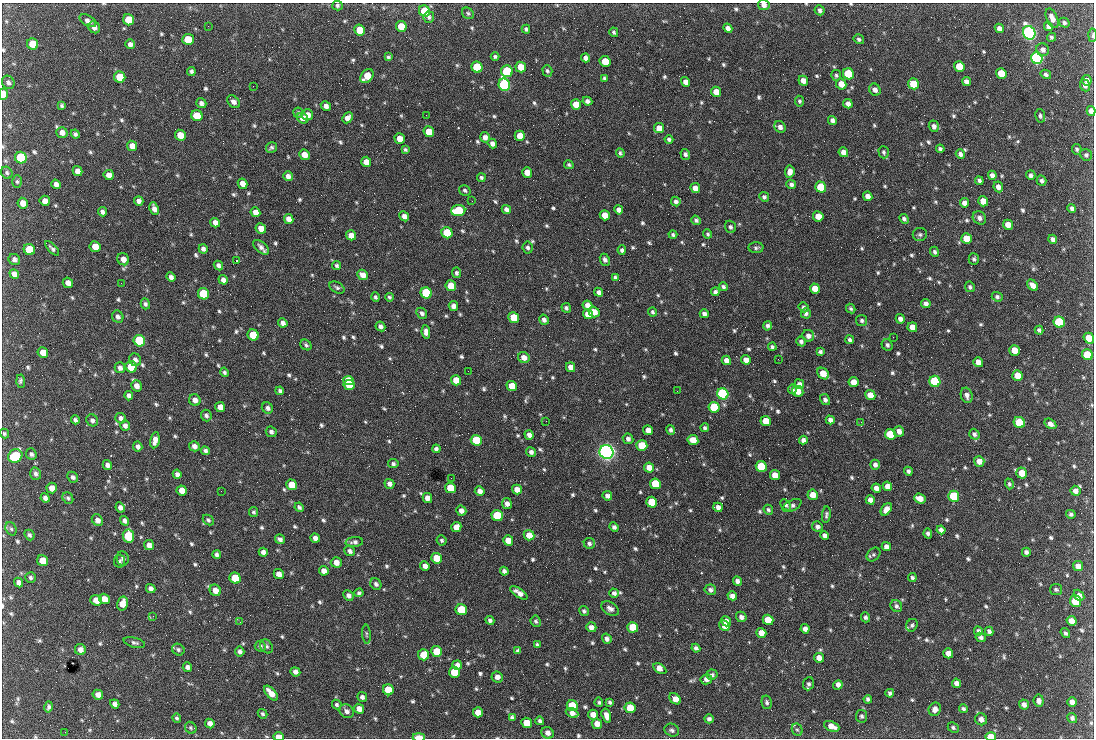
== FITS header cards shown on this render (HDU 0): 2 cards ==
NAXIS1  =                 1092 /fastest changing axis
NAXIS2  =                  736 /next to fastest changing axis

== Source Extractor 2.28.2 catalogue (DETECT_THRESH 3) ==
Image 1092 x 736 px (HDU 0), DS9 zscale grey, 1 PNG px = 1 image px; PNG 1096 x 740 px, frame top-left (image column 1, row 736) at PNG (2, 3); each listed source drawn as its Kron ellipse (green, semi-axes under 4 px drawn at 4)
Background 1710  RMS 39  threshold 116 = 3 sigma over >= 5 px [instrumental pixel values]
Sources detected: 828; of the 828, the 500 brightest by FLUX_AUTO listed and drawn (328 fainter detections omitted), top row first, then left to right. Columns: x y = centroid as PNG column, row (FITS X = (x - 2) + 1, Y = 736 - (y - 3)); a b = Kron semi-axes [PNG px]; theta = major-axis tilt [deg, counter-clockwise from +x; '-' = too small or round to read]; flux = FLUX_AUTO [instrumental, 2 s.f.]
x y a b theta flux
337 5 5 5 - 5.7e+03
764 5 6 5 - 1.3e+04
820 10 5 5 - 7.2e+03
424 11 6 5 - 8.1e+04
468 13 6 5 - 4.8e+03
429 17 6 5 - 6.9e+03
1052 18 10 5 -67 1.7e+04
129 20 6 5 - 7.3e+04
88 21 9 5 -29 1.2e+04
1064 23 5 4 - 5.7e+03
208 26 3 2 - 4.9e+03
401 26 5 5 - 5.2e+04
1048 26 5 4 - 8.5e+03
94 27 6 5 - 1.1e+04
728 28 5 4 - 1.1e+04
999 28 5 4 - 1.2e+04
526 29 4 3 - 5.0e+03
360 30 5 5 - 5.6e+04
614 32 5 4 - 5.2e+03
1029 33 7 6 - 1.2e+06
1092 35 6 3 87 4.8e+03
1051 37 4 4 - 5.1e+03
188 39 6 5 - 4.9e+04
859 39 5 4 - 6.1e+03
33 44 6 5 - 7.6e+04
130 44 5 4 - 1.1e+04
1043 50 6 6 - 1.0e+04
388 57 4 3 - 4.9e+03
495 57 4 3 - 5.1e+03
586 58 4 4 - 9.5e+03
1037 58 6 5 - 8.0e+05
605 61 5 5 - 6.0e+04
959 66 5 5 - 5.6e+04
477 67 6 5 - 1.6e+05
521 67 5 5 - 3.9e+04
191 71 4 4 - 6.9e+03
507 71 6 5 - 2.7e+05
547 71 6 5 - 5.5e+03
1001 73 5 5 - 5.8e+04
848 74 6 5 - 2.0e+05
1046 74 5 4 - 6.6e+03
836 75 5 5 - 5.1e+03
367 76 8 5 49 5.0e+04
120 77 6 5 - 7.8e+04
604 78 4 3 - 4.9e+03
1087 80 5 5 - 1.2e+04
803 81 5 4 - 2.0e+04
966 81 5 4 - 1.0e+04
8 82 7 6 - 8.8e+03
686 82 5 4 - 1.6e+04
841 84 5 5 - 2.7e+04
914 84 6 5 - 9.3e+04
504 85 6 5 - 5.7e+05
1085 85 6 5 - 1.0e+04
253 86 2 2 - 1.9e+04
875 90 6 5 - 1.1e+04
716 92 5 5 - 3.2e+04
3 94 6 4 89 2.5e+04
587 101 5 4 - 9.7e+03
800 101 5 4 - 5.0e+03
233 102 7 5 -43 1.2e+04
201 103 5 5 - 8.5e+03
576 104 5 5 - 4.3e+04
848 104 5 4 - 1.1e+04
62 106 4 3 - 4.8e+03
326 106 5 4 - 1.2e+04
1091 111 5 4 - 1.2e+04
298 113 5 5 - 5.0e+03
307 115 6 5 - 2.1e+04
426 115 2 2 - 6.3e+03
197 116 6 5 - 6.3e+04
1040 116 7 5 -78 6.0e+03
302 118 6 5 - 1.3e+04
347 118 6 5 - 1.5e+04
832 120 4 4 - 9.0e+03
934 126 6 5 - 9.3e+03
780 127 6 5 - 1.1e+04
659 128 5 5 - 3.0e+04
62 132 6 5 - 1.6e+04
429 132 5 5 - 5.1e+04
75 134 5 4 - 5.9e+03
180 135 6 5 - 3.9e+04
520 136 5 5 - 3.4e+04
485 137 5 5 - 1.2e+04
400 139 5 5 - 2.7e+04
669 140 4 3 - 6.3e+03
492 143 5 4 - 1.2e+04
132 146 5 5 - 2.2e+04
271 147 6 5 - 5.4e+03
940 149 4 3 - 6.1e+03
1077 149 5 4 - 5.0e+03
405 150 4 3 - 4.7e+03
843 152 5 4 - 1.6e+04
884 152 6 5 - 5.1e+03
620 153 5 4 - 4.9e+03
685 154 5 4 - 7.2e+03
960 154 5 4 - 9.1e+03
304 155 5 5 - 2.7e+04
1086 155 6 5 - 5.7e+03
21 158 6 5 - 2.7e+05
366 162 5 5 - 2.3e+04
569 165 5 4 - 4.6e+03
77 171 5 4 - 1.6e+04
527 172 5 5 - 2.9e+04
790 172 6 4 83 1.6e+04
7 173 6 5 - 5.5e+03
109 175 5 5 - 1.7e+04
992 175 4 4 - 9.7e+03
1031 175 5 4 - 7.5e+03
288 176 5 4 - 1.3e+04
481 178 4 4 - 5.6e+03
979 181 4 4 - 7.6e+03
1041 181 5 5 - 7.4e+03
17 182 6 5 - 4.7e+03
56 184 5 4 - 1.1e+04
242 184 5 4 - 2.1e+04
791 184 5 4 - 7.4e+03
821 187 5 5 - 1.5e+05
998 187 5 4 - 1.3e+04
695 188 5 4 - 1.8e+04
465 190 6 5 - 5.4e+03
868 196 5 4 - 1.4e+04
764 197 5 4 - 5.7e+03
45 201 5 5 - 2.0e+04
139 201 5 4 - 1.1e+04
472 201 2 2 - 5.9e+03
676 201 5 4 - 7.9e+03
983 201 5 5 - 2.5e+04
23 203 5 5 - 2.0e+04
964 203 5 4 - 1.1e+04
1072 208 4 4 - 7.1e+03
154 209 6 4 -65 1.3e+04
506 209 5 4 - 1.0e+04
619 210 4 4 - 1.1e+04
458 211 7 5 5 1.6e+05
102 212 5 4 - 7.9e+03
255 212 5 4 - 1.8e+04
605 215 5 4 - 3.2e+04
404 216 5 4 - 1.3e+04
818 216 5 5 - 3.2e+04
979 218 7 6 - 1.1e+04
289 219 5 4 - 1.8e+04
904 219 5 4 - 6.5e+03
696 220 5 4 - 6.2e+03
215 223 5 4 - 1.7e+04
1008 225 5 5 - 2.6e+04
730 227 6 5 - 6.0e+03
261 228 5 5 - 2.3e+04
447 233 6 5 - 1.5e+05
708 234 4 4 - 4.9e+03
920 234 7 6 - 6.3e+03
351 235 5 5 - 2.5e+04
673 235 4 4 - 5.5e+03
967 239 5 5 - 5.6e+04
1053 239 4 4 - 8.2e+03
95 247 5 5 - 3.3e+04
261 247 9 5 -41 1.1e+04
528 247 6 5 - 6.2e+03
52 248 9 4 -46 7.4e+03
756 248 7 5 2 6.3e+03
29 249 6 5 - 9.9e+04
203 249 5 4 - 8.9e+03
622 250 4 4 - 7.6e+03
934 252 5 4 - 6.1e+03
123 259 6 5 - 2.0e+04
974 259 6 5 - 5.8e+03
14 260 6 5 - 9.9e+03
605 260 6 4 -66 7.8e+03
236 261 3 2 - 1.2e+05
218 265 5 4 - 9.0e+03
337 266 4 4 - 5.2e+03
456 273 5 4 - 6.6e+03
14 274 5 4 - 1.6e+04
362 275 5 5 - 2.0e+04
171 277 5 4 - 9.5e+03
615 277 4 3 - 5.5e+03
223 280 5 4 - 1.2e+04
68 283 5 5 - 1.7e+04
121 283 2 2 - 9.1e+03
1032 285 6 4 -47 1.6e+04
451 286 5 5 - 5.6e+04
337 287 8 5 -28 6.0e+03
723 287 4 3 - 6.1e+03
970 287 5 4 - 5.6e+03
815 289 5 5 - 4.0e+04
599 292 5 4 - 9.0e+03
715 292 4 4 - 7.8e+03
426 293 6 5 - 2.5e+05
203 294 6 5 - 2.1e+05
375 297 5 4 - 5.3e+03
389 297 4 3 - 4.9e+03
997 297 5 4 - 6.3e+03
145 304 5 4 - 6.2e+03
926 304 5 4 - 1.1e+04
587 305 5 4 - 1.6e+04
453 306 5 4 - 1.3e+04
804 307 5 4 - 5.9e+03
566 308 5 4 - 6.1e+03
851 309 5 4 - 4.8e+03
594 312 5 5 - 2.8e+04
652 312 4 4 - 4.8e+03
422 313 6 5 - 7.5e+03
806 313 5 5 - 6.5e+03
588 314 5 5 - 2.5e+04
704 314 4 4 - 9.4e+03
118 317 6 5 - 9.0e+03
514 318 5 5 - 8.5e+04
900 319 5 4 - 1.1e+04
544 320 5 4 - 8.9e+03
862 320 5 5 - 5.9e+03
1059 322 6 5 - 2.5e+05
283 323 5 4 - 1.2e+04
380 326 5 4 - 8.8e+03
767 326 5 4 - 6.5e+03
912 327 5 4 - 2.6e+04
1039 330 4 4 - 5.7e+03
426 332 7 4 -82 1.2e+04
253 335 6 5 - 8.9e+04
808 336 6 5 - 1.1e+04
893 337 2 2 - 1.5e+04
1089 338 5 5 - 4.5e+04
850 340 4 4 - 6.2e+03
139 341 6 5 - 3.1e+05
801 342 5 4 - 7.4e+03
306 345 6 5 - 5.5e+03
887 345 6 5 - 6.9e+03
772 347 4 3 - 5.9e+03
1014 350 5 5 - 3.5e+04
43 352 5 5 - 2.6e+04
820 352 4 3 - 5.6e+03
1087 355 5 5 - 9.4e+04
524 358 6 5 - 1.8e+04
778 359 2 2 - 8.6e+03
135 360 6 6 - 9.8e+03
726 360 5 4 - 1.6e+04
746 360 5 4 - 1.6e+04
978 362 5 5 - 2.4e+04
131 367 6 5 - 1.1e+05
571 367 5 4 - 1.9e+04
120 368 5 5 - 1.1e+04
468 371 2 2 - 5.4e+03
224 372 5 4 - 5.8e+03
823 373 7 5 -41 3.6e+04
1017 375 5 5 - 3.5e+04
456 380 5 5 - 3.8e+04
21 381 6 4 -88 6.4e+03
348 381 5 4 - 6.8e+04
935 381 5 5 - 2.7e+05
853 382 5 5 - 2.5e+04
799 384 5 4 - 1.5e+04
349 385 5 5 - 7.6e+04
136 386 6 5 - 1.5e+04
512 386 5 5 - 4.6e+04
792 389 4 4 - 5.9e+03
280 391 4 4 - 6.2e+03
677 391 2 2 - 5.9e+03
798 391 6 5 - 2.8e+04
723 394 6 5 - 6.8e+05
870 395 5 5 - 3.4e+04
967 395 8 5 -72 1.2e+04
129 396 5 4 - 1.0e+04
195 400 6 5 - 1.6e+04
825 400 6 5 - 8.3e+03
220 407 5 5 - 2.0e+04
714 407 5 5 - 1.6e+05
267 408 6 5 - 8.6e+03
206 415 6 5 - 7.6e+03
121 418 5 5 - 9.1e+03
75 420 4 3 - 6.5e+03
92 420 6 5 - 7.9e+03
830 420 4 4 - 1.1e+04
546 421 2 2 - 6.5e+03
766 421 5 5 - 3.7e+04
861 422 2 2 - 7.4e+03
1019 422 6 5 - 9.9e+04
1050 424 6 4 -33 1.1e+04
125 426 5 5 - 9.3e+03
705 428 4 4 - 6.1e+03
648 430 5 4 - 2.4e+04
671 430 5 4 - 7.4e+03
899 431 5 5 - 1.3e+04
271 432 5 5 - 7.6e+03
4 434 5 4 - 5.1e+03
890 434 5 5 - 9.5e+04
974 434 5 5 - 7.4e+03
529 435 5 4 - 1.0e+04
628 439 5 5 - 9.7e+03
155 440 8 4 80 1.8e+04
476 440 5 5 - 1.3e+05
693 440 5 5 - 3.3e+04
803 440 4 4 - 9.4e+03
642 445 5 5 - 1.1e+05
138 446 5 4 - 1.0e+04
194 446 5 5 - 1.2e+04
436 449 4 4 - 6.7e+03
205 451 4 4 - 7.6e+03
531 452 5 4 - 8.7e+03
606 452 7 6 - 1.6e+06
31 454 6 5 - 7.0e+03
15 456 7 6 - 2.0e+05
979 461 5 5 - 2.1e+04
393 464 5 4 - 6.1e+03
107 465 5 4 - 9.4e+03
875 465 5 4 - 8.7e+03
649 467 5 5 - 2.9e+04
761 467 5 5 - 1.6e+05
908 471 4 3 - 6.5e+03
1022 473 5 5 - 4.4e+04
36 474 6 5 - 8.2e+03
177 474 4 4 - 9.3e+03
775 475 5 5 - 3.6e+04
73 477 6 5 - 7.5e+03
451 478 2 2 - 5.1e+03
389 484 5 4 - 1.1e+04
655 484 5 5 - 1.2e+05
1009 484 5 4 - 4.8e+03
292 485 5 5 - 4.4e+04
887 486 5 4 - 1.6e+04
52 488 5 5 - 2.0e+04
450 488 5 5 - 5.9e+04
876 488 5 4 - 1.3e+04
517 489 5 4 - 2.0e+04
182 490 5 5 - 2.5e+04
221 491 2 2 - 6.9e+03
480 491 5 4 - 1.3e+04
1075 491 5 5 - 1.5e+04
813 495 5 5 - 3.1e+04
607 496 5 4 - 1.0e+04
954 496 5 5 - 1.6e+05
45 498 5 4 - 1.1e+04
68 498 6 5 - 5.9e+03
427 498 5 4 - 1.8e+04
920 499 6 4 -22 2.4e+04
870 500 5 4 - 1.3e+04
652 502 5 5 - 9.2e+04
507 504 5 5 - 1.1e+04
786 505 6 4 -44 5.7e+03
792 506 10 5 28 8.0e+03
120 507 5 4 - 1.1e+04
299 507 5 4 - 6.1e+03
718 507 5 4 - 1.2e+04
886 509 7 4 54 1.7e+04
768 510 5 4 - 5.1e+03
461 511 5 5 - 1.3e+04
254 512 5 5 - 4.7e+03
1071 514 5 4 - 6.0e+03
826 515 8 4 84 6.0e+03
497 516 6 5 - 1.8e+05
97 520 6 5 - 1.2e+04
208 520 6 4 -45 5.6e+03
124 521 5 4 - 8.9e+03
456 527 5 5 - 1.7e+04
614 527 5 4 - 7.6e+03
817 527 5 5 - 8.1e+03
11 529 7 5 -70 5.3e+03
941 530 4 4 - 9.3e+03
928 534 5 4 - 7.3e+03
29 535 6 4 -47 6.3e+03
529 535 5 5 - 3.1e+04
824 535 4 4 - 9.2e+03
128 536 6 5 - 1.7e+05
315 538 5 4 - 1.2e+04
280 539 5 4 - 9.4e+03
442 540 5 4 - 5.2e+03
508 540 5 5 - 3.1e+04
354 542 9 5 6 8.3e+03
589 543 6 5 - 6.9e+03
149 545 5 5 - 1.5e+04
886 547 5 4 - 1.4e+04
350 551 6 5 - 8.3e+03
263 552 4 4 - 1.2e+04
1026 552 4 4 - 7.5e+03
217 554 4 4 - 7.0e+03
873 555 8 6 45 5.6e+03
123 558 7 6 - 7.3e+03
436 558 5 5 - 4.8e+04
42 561 6 5 - 4.3e+04
119 561 6 5 - 5.0e+03
336 562 5 5 - 2.0e+04
425 566 5 4 - 1.3e+04
1078 566 5 5 - 1.8e+04
324 571 5 4 - 1.6e+04
504 571 4 4 - 8.3e+03
279 574 5 4 - 1.8e+04
30 577 5 5 - 6.2e+03
235 578 6 5 - 8.6e+04
912 578 4 4 - 5.8e+03
737 581 5 4 - 9.7e+03
19 582 5 4 - 1.1e+04
376 584 6 5 - 6.8e+03
151 589 5 4 - 1.0e+04
1056 589 6 5 - 5.2e+03
215 590 6 5 - 2.5e+04
710 590 6 5 - 8.3e+03
359 593 4 4 - 4.8e+03
519 593 10 4 -34 1.7e+04
614 593 5 4 - 8.2e+03
348 595 5 4 - 1.0e+04
1079 595 6 4 -48 1.1e+04
732 596 5 4 - 1.4e+04
104 599 5 5 - 2.5e+04
96 600 5 5 - 2.9e+04
1076 601 6 5 - 1.2e+05
122 604 7 5 75 3.0e+04
896 606 6 5 - 7.3e+03
610 608 9 6 -31 1.1e+04
461 610 6 5 - 1.2e+05
584 611 5 4 - 5.2e+03
153 616 3 2 - 6.3e+03
741 617 5 5 - 9.9e+03
865 617 5 4 - 6.0e+03
490 620 4 4 - 6.5e+03
768 620 5 5 - 6.4e+04
536 621 6 5 - 5.0e+03
726 621 5 4 - 1.8e+04
1072 621 5 5 - 2.4e+04
240 622 2 2 - 5.1e+03
912 625 6 5 - 6.0e+03
724 626 6 4 -51 2.2e+04
591 627 5 5 - 1.4e+04
633 627 5 5 - 7.7e+04
805 629 4 4 - 1.1e+04
978 631 5 4 - 7.5e+03
989 631 5 4 - 8.7e+03
761 633 5 5 - 2.3e+04
1065 633 5 4 - 6.0e+03
366 634 9 3 -85 5.0e+03
981 637 5 4 - 7.5e+03
607 639 5 4 - 9.8e+03
134 643 11 5 -14 7.6e+03
537 645 4 4 - 5.5e+03
260 646 5 5 - 6.5e+03
266 646 7 5 -55 6.0e+03
696 648 4 4 - 6.8e+03
80 650 5 5 - 1.4e+04
178 650 6 5 - 6.0e+03
240 651 5 4 - 8.4e+03
437 651 5 5 - 6.0e+04
518 651 4 4 - 6.8e+03
948 653 5 5 - 2.0e+04
423 655 5 5 - 5.4e+04
819 658 5 4 - 1.9e+04
457 665 5 4 - 1.0e+04
187 667 5 4 - 9.3e+03
660 669 7 4 -32 2.5e+04
295 672 5 4 - 1.1e+04
454 672 5 5 - 9.7e+04
712 675 5 5 - 5.7e+03
497 677 6 5 - 1.3e+04
706 679 6 5 - 1.3e+04
956 683 5 4 - 1.2e+04
809 684 6 5 - 7.0e+03
838 685 5 4 - 1.6e+04
388 690 5 5 - 8.6e+04
271 693 9 4 -48 2.7e+04
890 693 4 4 - 6.8e+03
98 695 5 5 - 1.6e+04
362 697 5 4 - 8.6e+03
675 699 7 5 -41 2.6e+04
868 699 4 4 - 6.1e+03
1039 701 6 5 - 1.1e+04
599 702 5 4 - 4.9e+03
610 702 4 3 - 5.0e+03
767 702 7 5 -77 5.6e+03
1072 702 5 4 - 1.5e+04
115 704 5 4 - 1.0e+04
337 704 5 4 - 5.3e+03
1024 704 5 5 - 1.1e+04
572 706 5 5 - 1.1e+05
49 707 5 4 - 6.0e+03
630 708 5 5 - 6.0e+04
359 709 5 5 - 1.9e+04
935 709 7 6 - 1.3e+04
963 709 4 4 - 5.6e+03
347 711 8 6 -40 1.0e+04
478 712 5 5 - 3.0e+04
572 713 6 4 -24 1.3e+04
262 714 5 4 - 5.6e+03
593 715 5 4 - 2.1e+04
606 716 7 4 -73 1.5e+04
862 716 6 5 - 6.2e+03
512 717 4 4 - 6.1e+03
177 718 5 4 - 5.0e+03
1072 718 5 4 - 7.2e+03
709 719 4 4 - 7.2e+03
981 719 6 6 - 1.4e+04
540 721 4 3 - 5.8e+03
210 723 5 4 - 1.4e+04
527 723 5 5 - 4.3e+04
597 724 5 5 - 2.2e+04
832 726 8 5 -23 2.2e+04
191 728 6 5 - 5.0e+03
953 728 6 4 -42 5.3e+03
672 730 7 6 - 7.3e+03
797 730 6 5 - 4.9e+03
65 732 2 2 - 9.9e+03
548 733 6 5 - 1.4e+04
279 737 5 4 - 3.1e+04
419 737 6 3 0 5.9e+04
991 737 5 4 - 6.3e+04
At the frame edge (FLAGS 8, measured only in part): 7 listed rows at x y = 764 5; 1092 35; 3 94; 1091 111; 279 737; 419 737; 991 737
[328 fainter detections neither listed nor drawn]